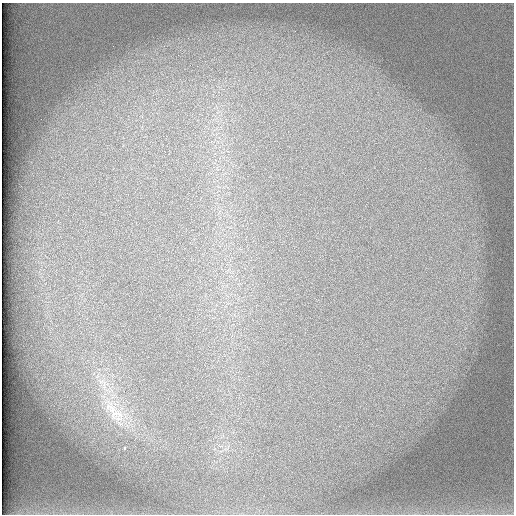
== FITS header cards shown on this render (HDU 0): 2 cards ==
NAXIS1  =                  512 /
NAXIS2  =                  512 /

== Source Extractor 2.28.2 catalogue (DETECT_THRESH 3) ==
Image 512 x 512 px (HDU 0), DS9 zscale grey, 1 PNG px = 1 image px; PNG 516 x 516 px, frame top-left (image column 1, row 512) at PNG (2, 3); no overlay
Background 101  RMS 3.2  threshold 9.55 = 3 sigma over >= 5 px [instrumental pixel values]
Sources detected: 4; all 4 listed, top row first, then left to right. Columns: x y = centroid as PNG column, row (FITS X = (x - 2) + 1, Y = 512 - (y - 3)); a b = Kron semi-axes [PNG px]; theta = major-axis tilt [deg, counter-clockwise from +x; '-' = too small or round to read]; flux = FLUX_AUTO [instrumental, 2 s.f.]
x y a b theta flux
101 381 7 4 19 600
111 408 23 13 -53 5300
116 414 24 14 23 4500
124 448 3 3 - 1300